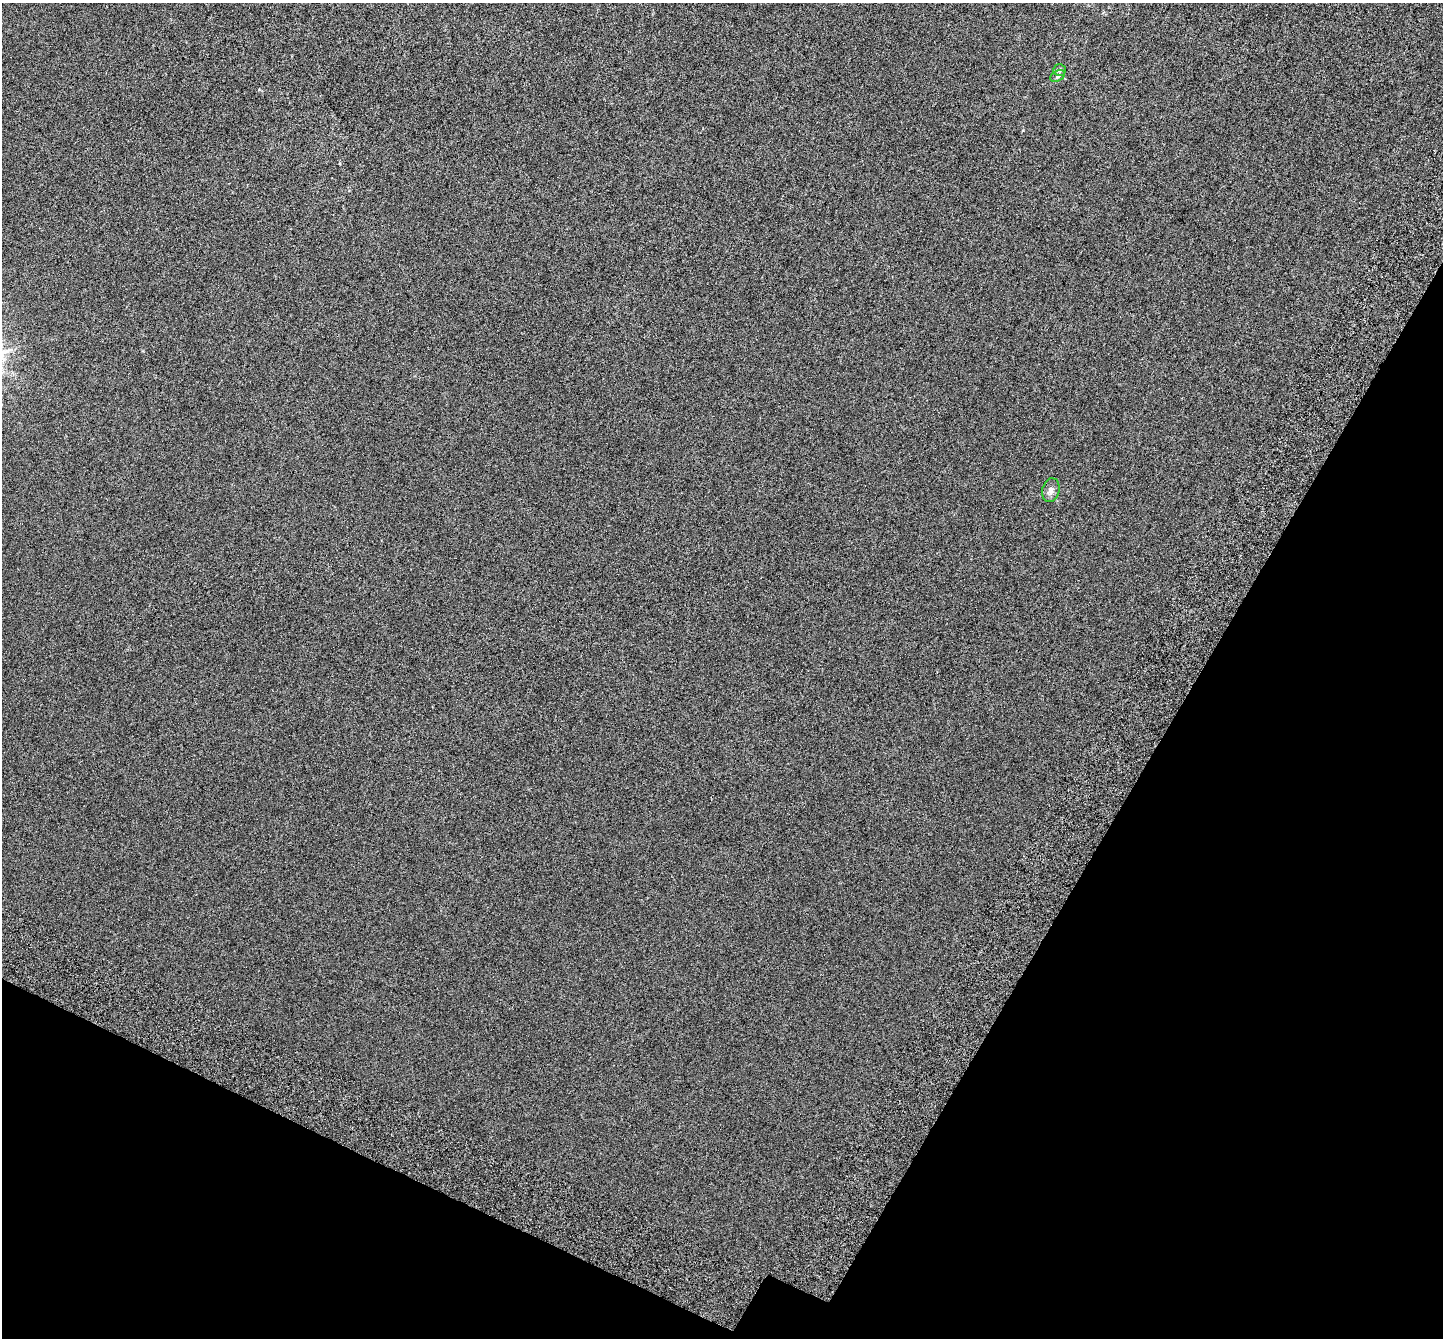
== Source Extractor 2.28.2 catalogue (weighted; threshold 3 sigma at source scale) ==
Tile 15 of 4 x 4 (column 3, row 4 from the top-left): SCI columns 3000-4440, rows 396-1731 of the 5974 x 6071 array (HDU 1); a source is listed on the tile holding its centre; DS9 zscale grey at full resolution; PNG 1445 x 1340 px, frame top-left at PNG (2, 3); each listed source drawn as its Kron ellipse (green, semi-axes under 4 px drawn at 4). Shown black and unused: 25% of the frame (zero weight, under 3 of 6 exposures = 6% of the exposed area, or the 3 px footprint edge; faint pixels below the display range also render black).
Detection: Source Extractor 2.28.2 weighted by HDU 2 'WHT'; one run over the whole footprint, this tile lists its part. Background 0.00107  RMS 0.0049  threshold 0.02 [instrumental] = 3 sigma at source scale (4.09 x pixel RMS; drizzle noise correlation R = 1.36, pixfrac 0.8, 0.0396/0.0396 arcsec/px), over >= 5 px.
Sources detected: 3; all 3 listed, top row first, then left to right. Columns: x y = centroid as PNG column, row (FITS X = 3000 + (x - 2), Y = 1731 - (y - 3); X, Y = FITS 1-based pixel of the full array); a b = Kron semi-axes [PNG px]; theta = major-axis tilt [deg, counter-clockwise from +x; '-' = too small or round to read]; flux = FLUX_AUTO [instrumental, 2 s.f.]
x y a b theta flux
1060 70 6 6 - 0.81
1058 76 8 5 27 1
1051 490 12 8 75 2.1